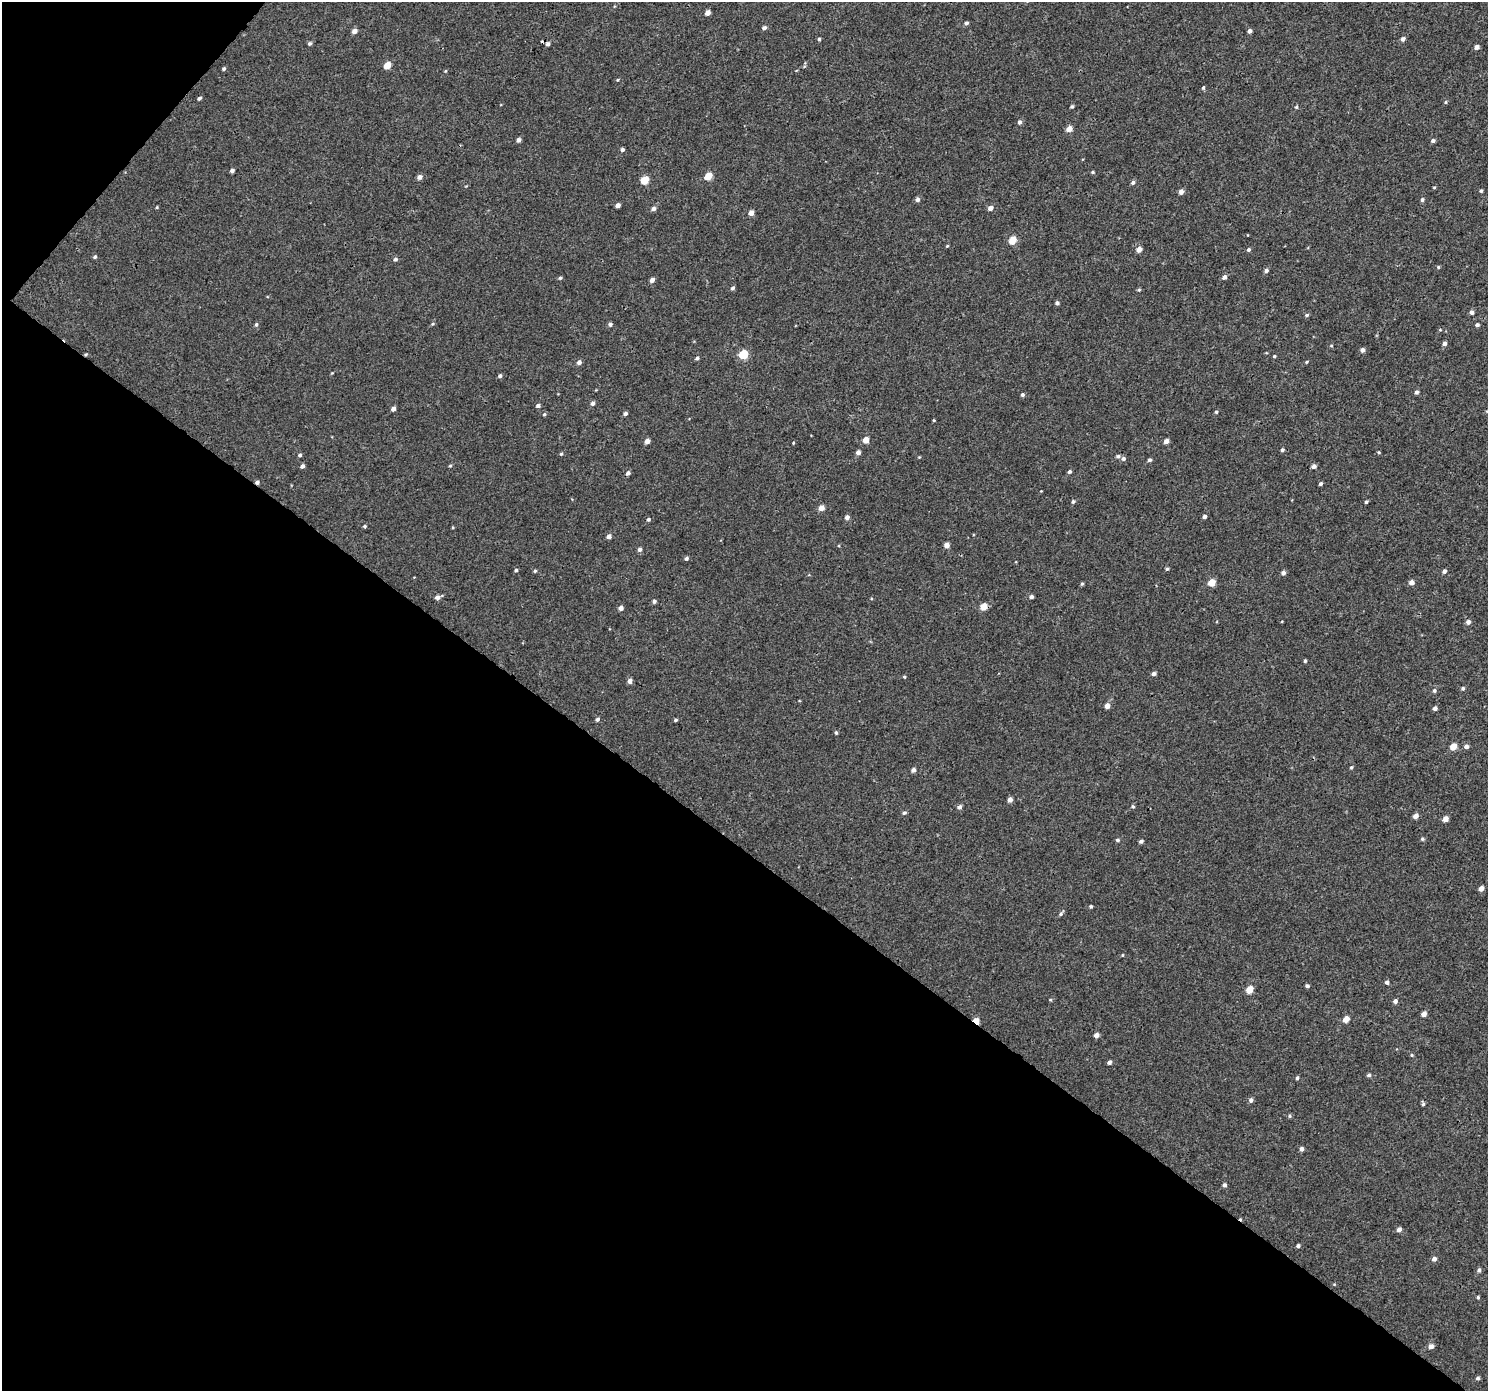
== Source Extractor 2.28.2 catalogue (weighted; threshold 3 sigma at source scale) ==
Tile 9 of 4 x 4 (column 1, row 3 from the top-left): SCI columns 39-1524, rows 1611-2999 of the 6026 x 6065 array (HDU 1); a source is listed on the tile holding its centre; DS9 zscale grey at full resolution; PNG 1490 x 1393 px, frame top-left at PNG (2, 2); no overlay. Shown black and unused: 41% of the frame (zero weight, under 3 of 4 exposures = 5% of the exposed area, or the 3 px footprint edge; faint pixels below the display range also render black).
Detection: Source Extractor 2.28.2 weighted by HDU 2 'WHT'; one run over the whole footprint, this tile lists its part. Background 0.00277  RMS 0.0022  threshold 0.00975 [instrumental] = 3 sigma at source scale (4.5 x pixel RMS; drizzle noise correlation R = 1.50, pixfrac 1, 0.0396/0.0396 arcsec/px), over >= 5 px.
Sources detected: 179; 2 cosmic-ray / hot-pixel residue — not listed; the other 177 listed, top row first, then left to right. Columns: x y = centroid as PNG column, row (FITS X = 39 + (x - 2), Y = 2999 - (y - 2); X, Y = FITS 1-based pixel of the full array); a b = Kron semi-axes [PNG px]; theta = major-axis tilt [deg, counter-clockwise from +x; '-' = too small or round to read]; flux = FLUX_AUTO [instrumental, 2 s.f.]
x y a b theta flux
708 13 4 4 - 1.4
966 23 4 4 - 0.53
764 28 5 4 - 0.64
354 31 5 4 - 1.1
1250 31 4 4 - 0.86
819 39 4 3 - 0.34
1403 39 4 4 - 0.76
309 44 5 4 - 0.41
548 44 5 4 - 0.59
1477 47 4 4 - 0.83
387 66 5 4 - 3.5
224 69 4 4 - 0.37
445 71 5 3 - 0.18
617 80 4 3 - 0.18
1203 88 5 4 - 0.32
199 98 4 3 - 0.46
1445 102 4 4 - 0.26
1072 106 4 3 - 0.36
1296 107 4 4 - 0.24
1020 122 5 4 - 0.55
1069 129 5 4 - 2.1
518 140 5 4 - 0.7
1433 141 5 4 - 0.52
622 149 4 4 - 0.51
232 170 4 3 - 0.61
1093 172 5 4 - 0.26
708 176 5 4 - 4
419 177 5 4 - 0.98
645 180 5 5 - 5.6
1133 182 5 4 - 0.54
1434 187 4 3 - 0.2
1481 191 4 4 - 0.31
1181 192 4 4 - 1.2
917 199 5 4 - 0.76
1422 200 5 4 - 0.43
618 205 4 4 - 0.95
157 207 4 3 - 0.2
990 208 5 4 - 1.2
653 209 5 4 - 0.71
751 213 4 4 - 1.6
1012 240 5 4 - 4.7
947 246 4 3 - 0.2
1139 249 5 4 - 1.6
1249 250 4 4 - 0.43
95 257 4 4 - 0.42
395 259 5 5 - 0.49
1438 267 4 4 - 0.23
1266 270 5 4 - 0.63
1224 277 5 4 - 0.76
560 278 4 4 - 0.31
652 280 4 4 - 1.1
732 288 5 4 - 0.43
1139 290 5 4 - 0.27
1057 303 4 4 - 0.58
1471 312 4 4 - 0.71
1307 315 5 4 - 0.34
256 324 5 4 - 0.36
432 324 5 4 - 0.25
610 324 4 4 - 0.54
1477 325 4 4 - 0.51
1444 343 4 4 - 0.82
1331 346 4 4 - 0.22
1362 350 4 4 - 0.81
86 354 4 3 - 0.24
743 354 5 5 - 8.7
1274 356 4 3 - 0.26
697 358 5 4 - 0.4
579 362 5 4 - 0.7
1307 362 4 3 - 0.23
500 376 4 4 - 0.45
1416 392 5 4 - 0.54
1022 395 4 4 - 0.44
593 403 5 4 - 0.63
538 405 5 4 - 0.55
393 409 4 4 - 1
1487 411 5 4 - 0.29
1216 412 4 4 - 0.35
625 413 4 3 - 0.55
544 414 5 4 - 0.3
934 420 3 3 - 0.19
866 440 4 4 - 2.2
647 441 4 4 - 1.4
1166 441 4 4 - 1.3
793 443 3 3 - 0.17
1282 450 4 3 - 0.42
858 452 4 4 - 0.89
1379 452 4 3 - 0.21
561 454 4 4 - 0.26
300 455 4 4 - 0.39
1118 456 5 5 - 0.39
1123 459 5 5 - 0.55
1149 460 4 4 - 0.46
302 466 4 4 - 0.71
450 466 5 3 - 0.23
1314 466 4 4 - 0.77
1069 472 5 4 - 0.42
628 473 5 4 - 0.63
257 482 4 4 - 0.53
1321 484 4 3 - 0.42
1073 502 5 4 - 0.38
1366 502 4 3 - 0.32
821 508 5 4 - 1.9
1205 516 4 4 - 0.55
847 517 5 4 - 0.82
648 519 4 4 - 0.37
365 526 4 3 - 0.31
609 536 4 4 - 0.96
946 545 4 4 - 1.4
639 549 5 4 - 0.61
686 558 5 4 - 0.41
1167 569 4 4 - 0.36
516 570 4 3 - 0.34
535 571 4 3 - 0.27
1444 571 4 4 - 0.61
1283 573 4 4 - 0.75
1411 582 4 4 - 1.4
1211 583 5 4 - 3.7
1082 584 4 3 - 0.29
437 597 5 4 - 0.97
1031 597 4 4 - 0.61
654 601 4 4 - 0.47
983 607 5 4 - 3.2
621 608 4 4 - 0.97
1468 622 5 5 - 0.75
1305 661 4 3 - 0.31
1154 674 4 4 - 0.68
904 677 4 3 - 0.23
630 681 5 4 - 1
1463 688 4 4 - 0.41
1434 690 5 5 - 0.39
1107 706 4 4 - 1.4
1435 708 4 4 - 0.76
597 719 5 4 - 0.53
675 720 3 3 - 0.34
836 732 5 4 - 0.34
1453 746 5 4 - 3.3
1466 746 5 4 - 0.79
1351 767 4 4 - 0.27
913 770 4 4 - 0.84
1010 800 4 4 - 1.1
1133 806 5 4 - 0.27
959 807 5 4 - 0.74
904 813 5 4 - 0.4
1416 816 4 4 - 1.3
1445 819 4 4 - 1.7
1422 839 5 4 - 0.32
1117 840 4 4 - 0.4
1141 841 4 3 - 0.49
1481 888 4 4 - 1.4
1091 906 4 3 - 0.32
1061 914 7 4 50 0.47
1122 955 4 3 - 0.16
1387 982 4 4 - 0.61
1307 986 4 3 - 0.42
1249 989 5 4 - 3.7
1050 1000 5 3 - 0.21
1395 1001 4 4 - 0.76
1424 1014 4 4 - 1.4
1346 1019 5 4 - 2.6
976 1021 5 4 - 3.8
1096 1035 4 4 - 1.1
1412 1055 5 4 - 0.24
1109 1062 4 3 - 0.67
1369 1075 5 4 - 0.47
1297 1078 4 3 - 0.37
1251 1100 5 4 - 0.66
1423 1104 6 4 -75 0.35
1290 1116 5 4 - 0.29
1301 1149 4 4 - 0.76
1224 1185 4 4 - 0.58
1399 1229 4 4 - 0.92
1298 1246 4 4 - 0.48
1434 1259 4 4 - 0.95
1479 1270 4 4 - 0.61
1478 1297 4 3 - 0.3
1431 1346 5 5 - 1
1478 1378 4 4 - 0.48
Overlapping masked pixels (flux is a lower limit): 3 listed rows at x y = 86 354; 257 482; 976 1021
Isophote crosses this tile's border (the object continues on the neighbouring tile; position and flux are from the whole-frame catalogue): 1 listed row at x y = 1487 411